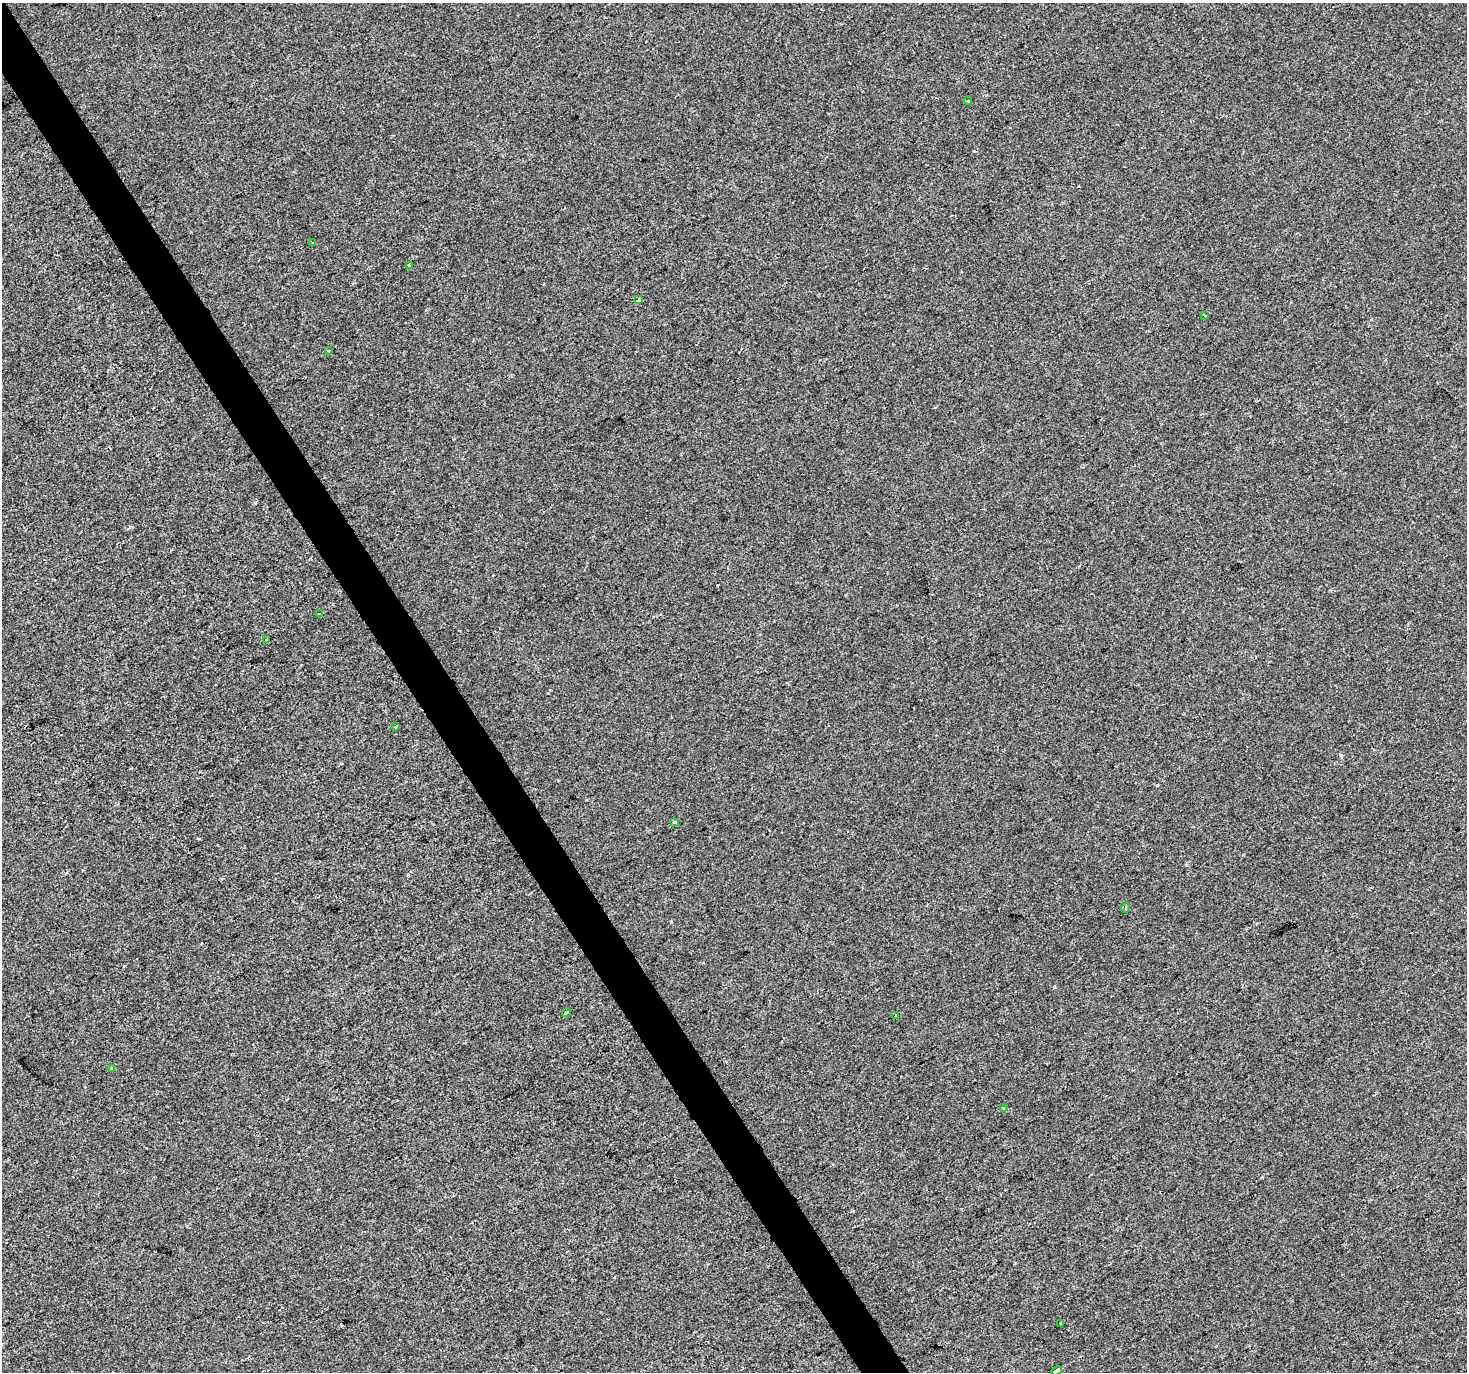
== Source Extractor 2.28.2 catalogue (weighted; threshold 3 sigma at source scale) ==
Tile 11 of 4 x 4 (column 3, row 3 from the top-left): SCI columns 2935-4399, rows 1545-2914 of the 5865 x 5769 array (HDU 1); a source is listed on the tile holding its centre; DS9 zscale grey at full resolution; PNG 1469 x 1374 px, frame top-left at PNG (2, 3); each listed source drawn as its Kron ellipse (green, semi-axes under 4 px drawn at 4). Shown black and unused: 3% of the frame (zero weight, under 2 of 3 exposures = <1% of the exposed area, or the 3 px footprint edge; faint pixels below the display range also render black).
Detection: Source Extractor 2.28.2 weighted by HDU 2 'WHT'; one run over the whole footprint, this tile lists its part. Background -2.45e-04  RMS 0.0041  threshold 0.0186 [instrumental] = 3 sigma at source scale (4.5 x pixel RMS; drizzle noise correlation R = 1.50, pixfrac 1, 0.0396/0.0396 arcsec/px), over >= 5 px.
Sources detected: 20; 3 cosmic-ray / hot-pixel residue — neither listed nor drawn; the other 17 listed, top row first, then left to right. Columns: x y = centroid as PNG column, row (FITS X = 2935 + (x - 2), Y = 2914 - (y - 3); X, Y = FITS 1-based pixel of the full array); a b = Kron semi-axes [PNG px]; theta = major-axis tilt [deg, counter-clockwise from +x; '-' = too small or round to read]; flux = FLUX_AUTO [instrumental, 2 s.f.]
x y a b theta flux
968 101 4 3 - 0.38
313 243 3 2 - 0.5
409 266 3 3 - 0.96
638 300 4 3 - 1.6
1205 315 3 2 - 0.55
329 350 3 3 - 0.5
319 614 4 3 - 0.53
266 640 3 2 - 0.48
396 727 3 3 - 1
675 822 3 3 - 2.2
1125 908 5 3 - 0.49
566 1013 5 3 - 0.99
896 1015 3 3 - 2.8
111 1069 4 3 - 0.93
1003 1107 4 2 - 0.37
1060 1323 3 2 - 0.5
1056 1371 5 3 - 4.8
Isophote crosses this tile's border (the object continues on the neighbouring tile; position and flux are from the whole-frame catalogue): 1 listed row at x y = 1056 1371
Unlisted compact peaks at least as high as the median listed source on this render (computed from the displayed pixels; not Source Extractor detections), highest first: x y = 1157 785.